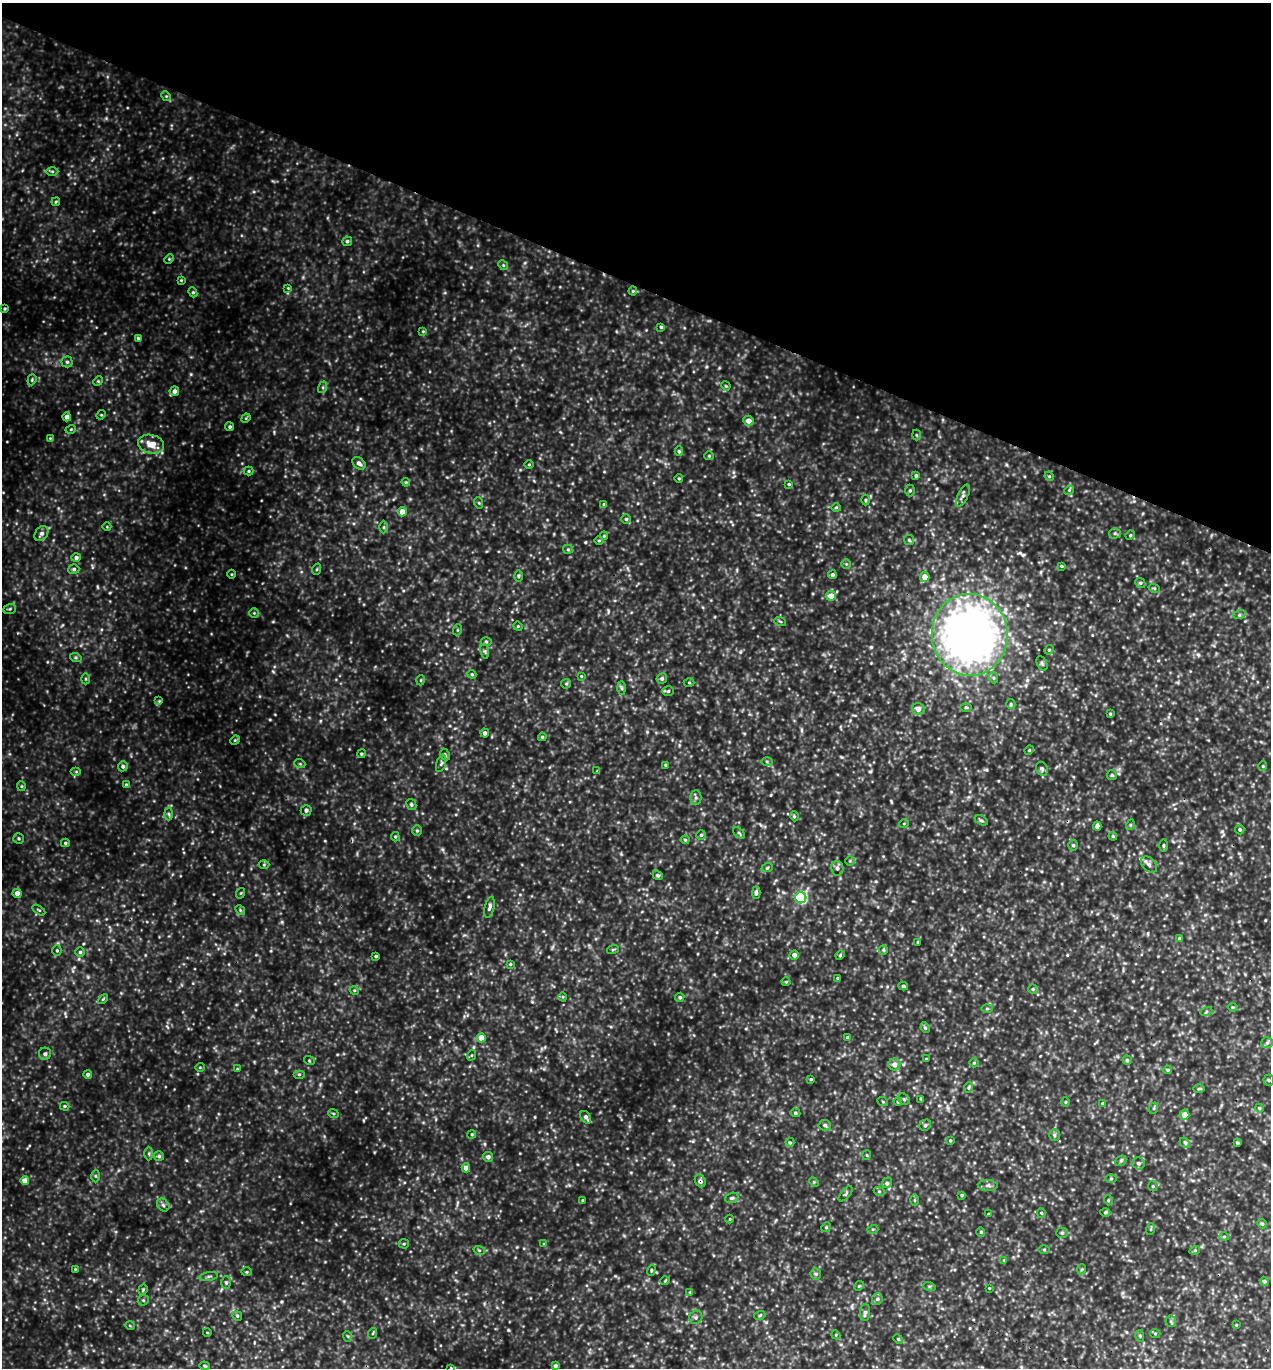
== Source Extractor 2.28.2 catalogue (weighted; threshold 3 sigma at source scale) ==
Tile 2 of 4 x 4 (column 2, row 1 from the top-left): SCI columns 1564-2832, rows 4127-5492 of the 5508 x 5497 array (HDU 1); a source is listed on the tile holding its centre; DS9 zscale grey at full resolution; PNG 1273 x 1370 px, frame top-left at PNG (2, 3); each listed source drawn as its Kron ellipse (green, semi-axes under 4 px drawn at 4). Shown black and unused: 21% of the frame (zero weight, under 3 of 5 exposures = <1% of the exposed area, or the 3 px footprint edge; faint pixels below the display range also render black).
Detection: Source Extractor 2.28.2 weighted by HDU 2 'WHT'; one run over the whole footprint, this tile lists its part. Background 0.632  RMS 0.11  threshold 0.477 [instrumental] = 3 sigma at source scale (4.5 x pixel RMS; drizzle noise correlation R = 1.50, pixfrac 1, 0.05/0.05 arcsec/px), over >= 5 px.
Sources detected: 282; all 282 listed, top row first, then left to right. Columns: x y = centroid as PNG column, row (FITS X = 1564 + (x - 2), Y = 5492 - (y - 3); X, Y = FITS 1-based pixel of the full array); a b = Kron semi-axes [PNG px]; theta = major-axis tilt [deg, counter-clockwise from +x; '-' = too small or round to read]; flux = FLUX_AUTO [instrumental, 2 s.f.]
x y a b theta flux
166 96 5 4 - 13
52 171 6 4 -1 16
56 202 4 4 - 11
347 241 5 4 - 19
169 259 5 4 - 11
503 265 5 4 - 14
181 280 4 4 - 9.8
288 288 4 4 - 8.9
633 291 4 4 - 11
193 292 5 4 - 14
5 309 3 3 - 13
661 327 4 3 - 12
423 331 4 4 - 9.4
138 338 4 4 - 14
67 362 5 5 - 21
32 380 6 4 70 14
98 381 5 4 - 12
726 386 5 3 - 9.6
323 387 6 4 72 15
174 391 5 4 - 37
101 415 5 4 - 11
67 417 4 4 - 50
246 418 5 4 - 10
748 421 5 5 - 71
230 427 4 4 - 18
71 429 5 3 - 11
916 435 5 3 - 11
50 438 4 4 - 8.5
151 444 13 9 -14 130
679 451 5 4 - 15
709 456 5 4 - 11
359 463 7 5 -40 40
529 465 4 3 - 9.8
249 471 5 4 - 12
916 476 4 3 - 17
1049 476 5 4 - 12
679 478 4 3 - 7.8
406 482 4 4 - 11
789 484 4 3 - 12
910 490 6 4 89 17
1069 490 5 4 - 13
963 496 12 5 65 32
865 500 5 3 - 11
479 503 6 3 -72 11
604 504 4 4 - 9.4
836 507 5 3 - 11
402 512 4 4 - 100
626 519 5 5 - 15
107 527 4 3 - 7.5
384 527 6 4 89 15
1115 533 5 5 - 17
41 534 8 6 50 38
1130 535 5 4 - 14
604 536 4 3 - 9.9
909 540 5 5 - 15
599 541 4 3 - 11
568 549 5 4 - 14
76 557 5 4 - 28
846 564 5 5 - 13
1062 566 4 3 - 12
74 569 5 5 - 19
317 569 6 3 71 11
232 574 4 3 - 9.5
832 575 4 4 - 25
518 576 6 4 89 15
925 577 5 4 - 110
1140 583 5 4 - 15
1154 588 6 3 -18 13
831 596 5 5 - 93
10 609 6 5 - 16
254 613 4 4 - 13
1239 615 6 4 18 18
780 621 6 3 -19 12
518 626 4 4 - 11
457 630 5 3 - 10
970 635 41 38 -84 6900
486 641 5 3 - 12
1049 650 5 4 - 14
485 651 8 4 -81 16
76 658 6 4 -19 14
1042 663 7 5 -63 19
472 674 4 4 - 12
581 676 4 3 - 10
662 678 5 5 - 24
994 678 6 4 -71 15
86 679 5 3 - 10
421 680 5 3 - 8.9
689 683 5 3 - 10
566 684 5 4 - 13
622 688 6 4 -88 18
668 691 6 5 - 15
159 701 4 4 - 12
1011 704 5 4 - 15
966 707 5 3 - 13
918 709 6 6 - 66
1110 714 4 3 - 10
485 733 4 4 - 31
542 737 4 4 - 12
235 740 5 4 - 11
1029 750 5 4 - 11
361 754 4 3 - 11
445 755 6 4 -62 15
767 761 6 4 -1 15
441 763 9 4 73 21
300 764 5 3 - 11
665 765 4 3 - 9
123 766 5 4 - 23
1263 766 4 4 - 11
1042 769 7 5 -66 25
597 771 4 4 - 8.4
76 772 5 3 - 10
1112 775 5 5 - 13
126 784 4 4 - 11
21 786 5 4 - 12
696 798 7 5 -90 23
411 804 6 4 -61 19
306 810 5 5 - 30
169 814 6 4 -88 16
794 816 5 3 - 13
981 820 7 4 -28 18
904 823 5 3 - 8.7
1130 825 5 3 - 10
1097 826 4 4 - 32
1240 830 5 4 - 15
417 831 5 4 - 15
739 833 7 4 -45 15
701 835 5 5 - 18
1113 836 4 4 - 12
395 837 5 4 - 13
19 838 5 5 - 17
685 840 4 4 - 12
65 843 4 4 - 15
1073 845 5 5 - 17
1163 846 6 3 90 16
850 861 5 5 - 13
264 865 5 3 - 11
1149 865 9 6 -46 38
767 868 6 3 18 14
837 868 7 6 - 32
658 875 5 4 - 17
756 892 6 4 87 27
17 893 4 4 - 64
241 893 5 3 - 11
801 898 5 5 - 1000
489 907 11 4 77 31
39 910 7 3 -33 11
240 910 5 4 - 13
1180 938 4 4 - 17
917 942 4 3 - 8.7
613 949 6 3 20 12
57 950 5 4 - 16
883 950 5 4 - 13
80 952 5 5 - 19
794 955 4 4 - 42
840 955 5 4 - 13
376 956 3 3 - 16
510 964 4 3 - 11
837 978 3 3 - 9.9
786 982 4 4 - 11
903 986 5 4 - 19
1033 989 5 4 - 14
354 990 4 3 - 10
563 997 5 3 - 9.2
680 997 5 4 - 17
103 999 6 3 45 12
1232 1007 5 3 - 11
987 1009 5 3 - 11
1206 1012 6 4 20 16
925 1028 5 4 - 18
847 1037 4 3 - 12
481 1038 4 4 - 180
1267 1043 6 5 - 22
45 1054 6 6 - 30
472 1055 5 3 - 10
926 1059 4 3 - 8.1
309 1060 5 3 - 10
1127 1060 4 4 - 18
974 1063 5 4 - 13
894 1064 6 6 - 60
200 1067 5 3 - 8.8
237 1069 4 3 - 8.9
1167 1070 4 3 - 14
88 1074 4 4 - 23
299 1074 6 4 0 14
811 1079 4 3 - 11
1269 1080 5 5 - 17
969 1087 5 3 - 14
1199 1089 6 4 2 12
904 1099 6 5 - 18
921 1099 4 3 - 12
898 1101 4 3 - 14
883 1102 5 3 - 10
1066 1102 5 3 - 10
1102 1103 4 4 - 11
65 1106 5 4 - 14
1154 1108 6 4 71 12
1259 1108 4 3 - 11
333 1113 5 3 - 11
795 1113 5 4 - 15
1184 1115 5 5 - 100
586 1117 7 4 -57 33
825 1125 6 5 - 22
925 1125 6 5 - 20
472 1134 4 3 - 11
1054 1135 6 5 - 18
950 1141 3 3 - 12
790 1143 4 4 - 13
1185 1143 6 4 -44 17
1237 1143 4 3 - 12
149 1153 7 3 90 14
867 1155 5 3 - 9.4
159 1156 5 5 - 20
488 1157 5 5 - 31
1121 1161 6 5 - 18
1138 1163 6 5 - 24
466 1168 4 4 - 75
95 1176 6 4 -89 17
1111 1179 5 4 - 11
25 1181 4 4 - 87
700 1181 7 5 -68 29
814 1182 5 4 - 12
887 1183 5 4 - 18
988 1185 10 5 -4 32
1153 1186 5 4 - 16
879 1191 5 3 - 12
846 1194 9 4 49 21
962 1195 4 4 - 13
732 1198 7 5 20 20
583 1200 3 3 - 10
914 1200 6 4 -90 12
1108 1200 5 3 - 10
163 1205 7 5 -47 26
1105 1212 5 3 - 13
1041 1213 5 4 - 13
988 1214 3 3 - 11
730 1219 4 3 - 7.7
1262 1224 5 4 - 15
826 1227 5 4 - 14
873 1229 5 3 - 10
1151 1229 6 4 71 12
981 1232 4 4 - 12
1062 1233 5 5 - 16
1224 1237 5 3 - 11
404 1244 5 5 - 14
544 1244 4 4 - 9.9
1044 1249 5 4 - 12
479 1250 6 3 -18 13
1195 1250 5 3 - 11
1004 1260 4 4 - 8.5
75 1269 3 3 - 7.9
1082 1269 5 3 - 12
651 1270 5 4 - 13
246 1272 5 3 - 10
816 1274 6 5 - 18
209 1276 9 3 9 18
665 1281 5 3 - 8.5
1264 1281 5 4 - 21
226 1282 6 5 - 19
859 1286 5 4 - 13
929 1286 6 4 -18 14
989 1288 3 3 - 7.5
143 1290 5 4 - 12
690 1292 4 4 - 9.3
877 1299 6 5 - 20
143 1300 6 5 - 18
865 1312 8 5 89 25
760 1315 5 3 - 13
237 1316 5 4 - 14
696 1317 7 6 - 28
1171 1321 6 5 - 18
1236 1325 3 3 - 7.6
130 1326 5 3 - 8.5
207 1332 4 3 - 7.7
373 1333 5 3 - 11
1155 1333 5 3 - 11
836 1335 5 3 - 10
347 1336 5 3 - 10
1140 1336 5 3 - 12
898 1339 5 4 - 12
205 1366 5 4 - 14
555 1366 4 4 - 23
451 1368 4 3 - 9
Overlapping masked pixels (flux is a lower limit): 2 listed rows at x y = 970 635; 700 1181
Isophote crosses this tile's border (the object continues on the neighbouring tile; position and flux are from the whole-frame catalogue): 1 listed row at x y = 451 1368
Unlisted compact peaks at least as high as the median listed source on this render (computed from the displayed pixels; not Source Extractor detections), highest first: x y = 585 542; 191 374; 740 652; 282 922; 508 1330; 270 719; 442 849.